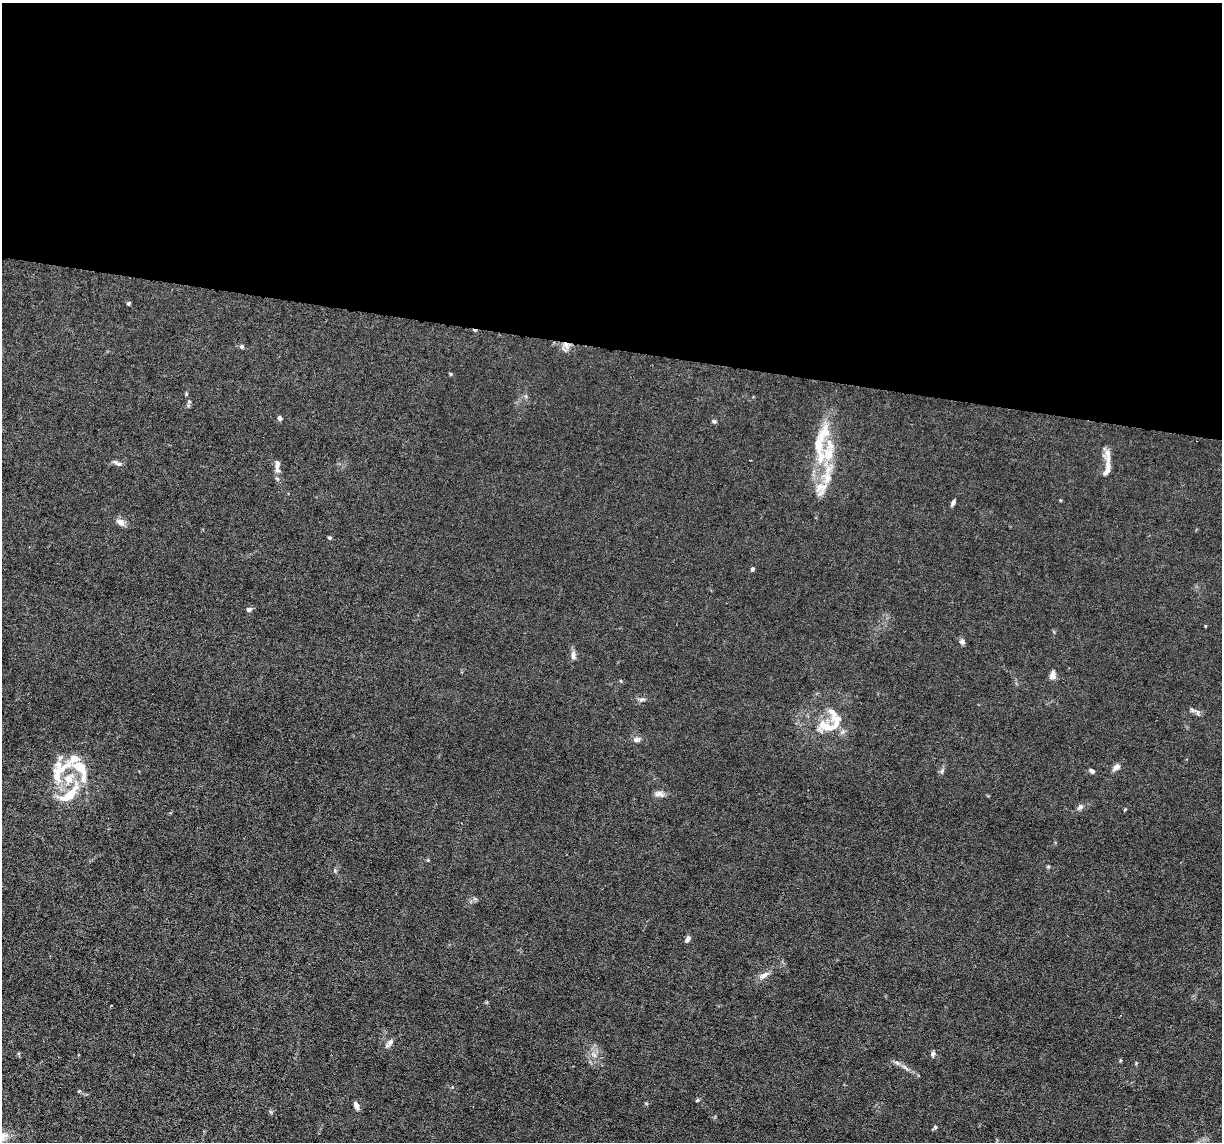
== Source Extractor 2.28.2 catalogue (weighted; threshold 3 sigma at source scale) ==
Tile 3 of 4 x 4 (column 3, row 1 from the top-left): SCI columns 2443-3662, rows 3653-4792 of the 4883 x 4908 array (HDU 1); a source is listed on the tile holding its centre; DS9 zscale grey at full resolution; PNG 1224 x 1144 px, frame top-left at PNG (2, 3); no overlay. Shown black and unused: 30% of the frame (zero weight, under 3 of 6 exposures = <1% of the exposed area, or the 3 px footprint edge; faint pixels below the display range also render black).
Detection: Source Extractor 2.28.2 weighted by HDU 2 'WHT'; one run over the whole footprint, this tile lists its part. Background 0.0122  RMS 0.0026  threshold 0.0108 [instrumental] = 3 sigma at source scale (4.09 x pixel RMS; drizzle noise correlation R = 1.36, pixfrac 0.8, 0.05/0.05 arcsec/px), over >= 5 px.
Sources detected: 61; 1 cosmic-ray / hot-pixel residue — not listed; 14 inside a brighter listed object's ellipse — not listed separately; the other 46 listed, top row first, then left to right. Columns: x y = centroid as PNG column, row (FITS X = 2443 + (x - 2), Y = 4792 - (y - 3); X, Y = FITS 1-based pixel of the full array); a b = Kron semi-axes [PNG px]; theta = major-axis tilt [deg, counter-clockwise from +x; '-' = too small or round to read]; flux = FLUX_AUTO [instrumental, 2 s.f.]
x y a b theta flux
129 303 4 4 - 0.38
566 345 11 8 -55 1.7
241 346 5 5 - 0.45
450 374 5 3 - 0.24
280 418 4 4 - 1.1
714 421 5 5 - 0.39
1108 453 14 9 45 1.5
821 457 24 11 85 5.8
117 463 13 5 -26 0.75
277 465 18 7 88 1.6
1107 470 19 7 75 1.7
827 478 19 12 -85 4.2
953 503 7 4 63 0.64
121 522 8 7 - 1.7
329 538 5 5 - 0.33
752 569 4 3 - 0.68
249 609 7 5 16 0.6
1205 626 3 3 - 0.21
962 642 7 5 -56 0.86
573 655 12 6 -90 0.95
1052 675 11 7 -90 1.1
621 681 5 3 - 0.2
642 699 9 5 10 0.7
1193 710 11 5 -28 0.75
832 712 23 9 -51 2.4
825 726 24 12 -23 4.6
637 739 10 6 9 0.92
1116 767 10 7 33 1.1
80 768 26 14 -41 5.7
942 771 7 5 49 0.5
1092 771 7 5 -39 0.59
57 775 30 12 -81 5.2
70 794 32 11 46 6.8
659 794 13 7 -10 1.2
1080 807 9 6 44 0.79
1048 866 6 4 1 0.27
688 939 7 4 55 0.83
764 975 15 7 34 1.4
390 1043 12 6 53 0.96
933 1054 7 6 - 0.61
594 1055 8 4 -37 0.61
905 1068 13 3 -41 0.72
79 1091 4 4 - 0.23
697 1100 5 4 - 0.26
356 1105 8 5 -66 1.3
935 1127 6 4 48 0.35
Overlapping masked pixels (flux is a lower limit): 1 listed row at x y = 566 345